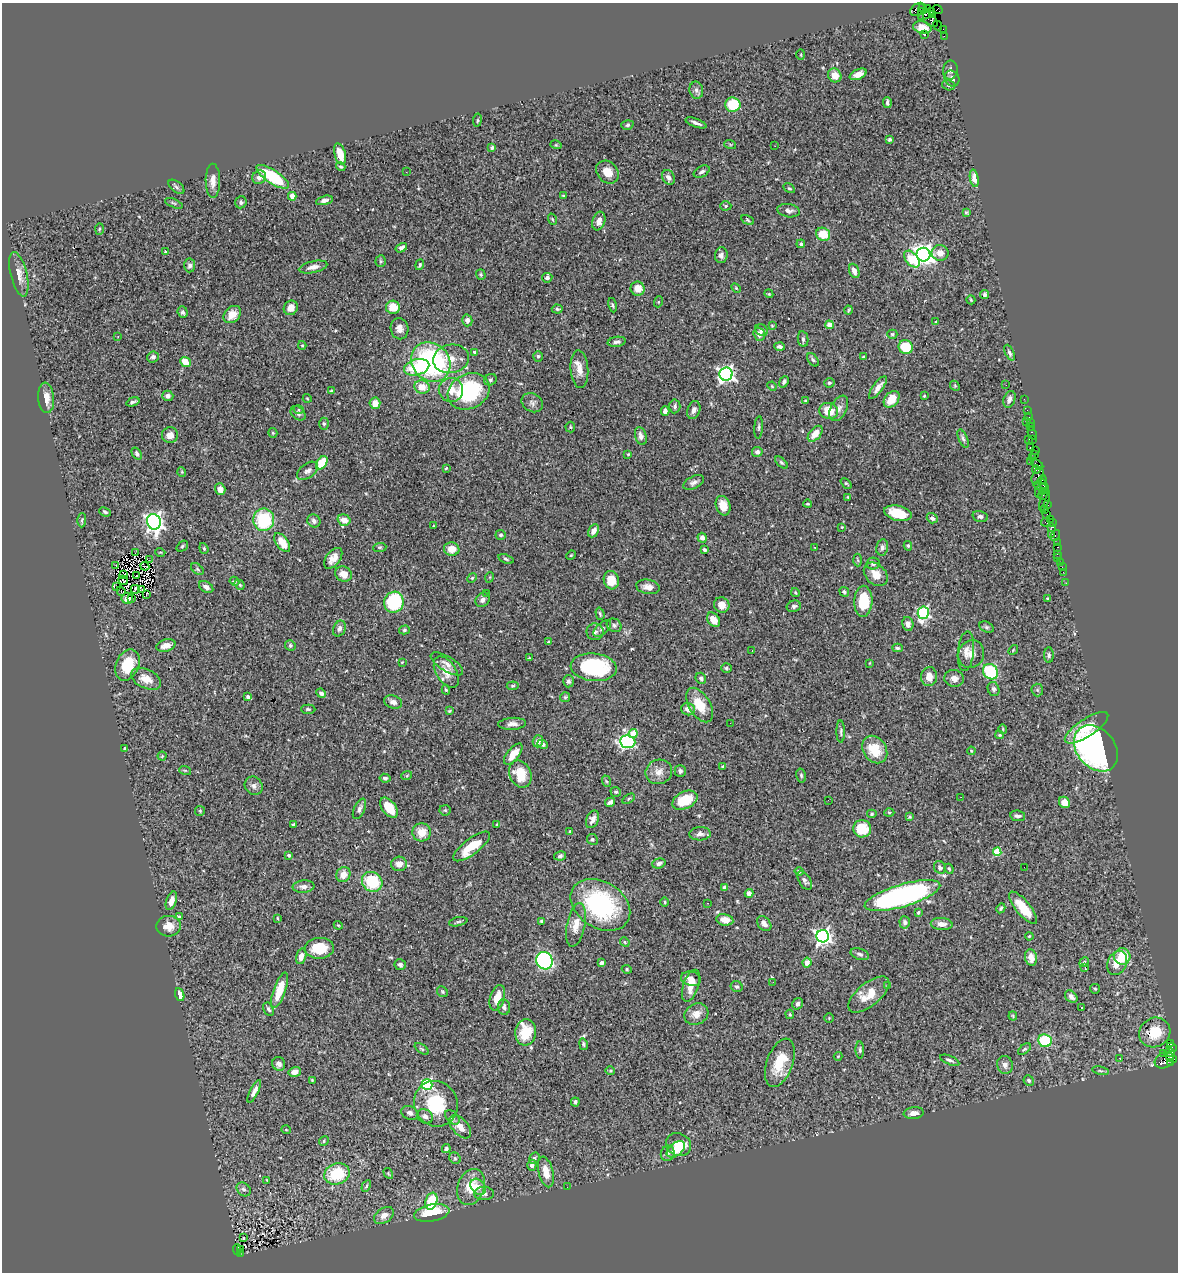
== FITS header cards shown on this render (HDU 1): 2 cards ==
NAXIS1  =                 1176
NAXIS2  =                 1270

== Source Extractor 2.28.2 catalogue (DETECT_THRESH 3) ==
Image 1176 x 1270 px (HDU 1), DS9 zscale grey, 1 PNG px = 1 image px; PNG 1180 x 1274 px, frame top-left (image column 1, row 1270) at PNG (2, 3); each listed source drawn as its Kron ellipse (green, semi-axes under 4 px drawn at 4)
Background 1.35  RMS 0.053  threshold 0.159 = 3 sigma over >= 5 px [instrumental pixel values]
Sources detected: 489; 2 with non-positive FLUX_AUTO (blend fragments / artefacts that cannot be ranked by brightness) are neither listed nor drawn; the other 487 listed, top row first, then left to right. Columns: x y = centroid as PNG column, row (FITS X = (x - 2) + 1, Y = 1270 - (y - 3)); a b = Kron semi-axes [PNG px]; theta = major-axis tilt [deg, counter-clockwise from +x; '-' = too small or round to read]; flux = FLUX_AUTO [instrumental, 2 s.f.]
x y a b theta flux
923 8 4 2 - 56
927 8 3 2 - 25
917 9 8 5 39 150
938 10 5 4 - 21
921 12 3 3 - 35
927 14 9 3 30 340
932 14 4 3 - 59
930 20 9 5 -44 470
937 26 5 2 - 37
922 27 9 6 -13 23
943 29 3 2 - 40
924 34 3 2 - 7.2
944 36 3 2 - 9.6
801 55 5 3 - 3.3
950 70 9 7 80 12
858 74 9 5 24 21
835 75 7 6 - 39
952 78 8 7 - 12
948 85 6 5 - 6.5
696 90 8 7 - 12
887 103 5 4 - 8.8
733 105 7 7 - 110
477 120 7 3 81 4.7
696 123 11 3 -20 11
627 125 6 4 17 5.9
889 140 3 3 - 6
730 144 6 4 -19 4.4
556 145 6 3 -16 3.8
775 146 2 2 - 13
492 148 4 3 - 4.8
340 154 11 5 -74 53
341 167 5 4 - 5.8
406 172 2 2 - 2.3
607 172 12 10 -46 49
702 172 8 5 28 12
259 177 7 6 - 17
273 177 19 7 -33 200
668 177 8 6 -63 13
974 178 9 4 -79 15
213 181 17 7 -90 30
176 187 9 5 -39 8.3
789 188 6 4 -28 4.6
292 196 4 4 - 47
563 196 3 3 - 4.4
324 200 8 4 14 11
241 202 6 5 - 8.7
174 203 9 3 -23 5.7
726 206 5 4 - 5.4
789 211 11 6 -9 15
966 212 4 3 - 4.4
552 219 6 3 -71 3.3
747 220 6 4 -29 4.9
599 221 9 6 71 25
99 229 6 4 88 4.1
823 234 7 6 - 66
801 244 4 4 - 6.7
401 248 6 4 32 11
165 252 4 2 - 2.6
940 253 8 8 - 28
721 255 8 6 85 12
923 255 7 6 - 2000
912 259 10 6 -48 97
381 261 5 5 - 5.1
190 265 7 5 86 9
420 265 5 4 - 5.6
313 267 14 5 12 23
854 271 7 5 -68 18
19 274 23 8 -76 36
481 274 5 4 - 5.2
547 278 5 4 - 9.1
736 288 5 3 - 3.6
638 289 7 7 - 37
769 294 4 3 - 3.1
985 294 4 4 - 6.6
971 300 4 2 - 3.9
658 302 5 3 - 3.2
613 305 7 3 -79 4.8
393 307 7 6 - 55
291 308 7 6 - 26
557 309 5 4 - 5.7
849 310 4 3 - 3.1
183 312 6 5 - 8.5
232 314 10 7 46 40
467 320 6 5 - 13
936 322 4 3 - 3.7
829 325 4 4 - 54
772 326 4 4 - 3.2
399 329 11 9 -79 22
762 330 6 5 - 11
759 334 7 5 -72 20
892 334 5 4 - 5
118 337 3 3 - 4.2
803 339 8 5 -80 8.1
617 342 9 5 9 9.9
302 345 4 4 - 3.4
779 347 5 4 - 10
906 347 7 7 - 97
475 352 4 3 - 8.4
1009 353 8 4 -66 8
538 356 5 4 - 5.4
153 357 6 5 - 11
864 357 4 3 - 4.3
451 359 18 14 10 63
813 360 7 5 -53 7.1
185 362 6 4 -39 53
431 362 21 18 -45 560
417 367 13 8 16 140
579 369 19 9 -85 35
726 374 6 6 - 1200
490 380 6 5 - 7.5
784 382 6 4 67 8.4
829 383 5 5 - 6.2
1006 385 2 2 - 1.7
772 386 5 4 - 3.5
955 386 5 4 - 4.5
422 387 8 6 -16 45
878 387 13 5 53 23
451 390 12 12 - 44
331 391 3 3 - 3.4
469 391 22 17 26 310
168 396 6 5 - 14
924 396 3 3 - 3.4
46 398 15 8 -85 41
307 398 4 3 - 2.6
892 399 9 6 49 57
1009 399 8 5 71 14
1024 399 2 2 - 22
805 401 4 2 - 2.4
133 402 7 3 20 7.2
375 403 5 5 - 30
532 403 11 9 -31 15
675 406 7 5 85 7.9
839 408 13 8 64 20
299 410 5 3 - 4.1
694 410 9 6 71 16
1027 410 2 2 - 34
665 411 5 4 - 13
829 411 9 8 - 62
298 413 8 6 -43 11
1029 417 3 2 - 36
1026 422 3 2 - 28
1030 422 3 2 - 43
324 424 6 4 -89 5.6
570 427 5 5 - 4.4
759 427 11 3 86 6.2
1031 427 3 3 - 41
273 433 5 4 - 4.1
1032 433 6 3 -70 77
815 434 9 5 49 35
170 435 8 8 - 25
641 436 9 5 -74 16
963 438 10 4 -66 8.6
1029 439 3 2 - 5
1033 439 3 2 - 36
1030 447 3 3 - 100
1036 450 3 3 - 8.1
757 452 5 5 - 9.9
137 454 7 4 -54 8.4
628 454 4 3 - 3.3
1035 455 3 2 - 48
1032 457 2 2 - 42
1031 461 2 2 - 3.9
322 463 7 5 55 74
781 463 8 4 -41 6
1037 464 6 3 -30 49
446 468 3 3 - 5.1
1036 470 4 3 - 120
308 471 12 7 36 14
182 472 5 3 - 3
1038 476 9 5 67 280
1042 480 5 4 - 150
694 482 11 6 27 13
846 483 6 4 -41 5
1040 486 7 3 -18 110
1044 486 7 3 -74 240
220 489 6 5 - 19
1042 491 3 3 - 150
1039 492 6 2 88 100
1043 495 5 3 - 98
848 497 3 3 - 2.9
1044 501 11 3 70 190
808 504 4 3 - 3.7
1048 505 4 3 - 99
723 506 10 7 -71 39
1045 510 2 2 - 24
105 512 6 4 -24 5.9
898 513 14 7 -14 88
1047 514 2 2 - 4.1
980 516 8 5 -15 8.5
932 518 5 5 - 11
1051 519 3 2 - 24
82 520 7 3 88 4.7
264 520 11 10 - 200
344 520 6 5 - 33
314 521 7 6 - 12
154 522 8 6 -74 1500
1045 522 4 2 - 65
1052 522 3 2 - 23
433 526 2 2 - 2.6
842 527 4 4 - 2.7
1052 527 4 2 - 68
594 531 7 5 63 21
1052 534 3 2 - 65
501 535 5 5 - 6.9
1055 536 6 3 57 53
702 538 5 4 - 18
282 542 11 6 -54 56
1057 542 3 2 - 12
182 546 6 4 40 5.7
908 546 5 4 - 5.4
380 547 7 4 5 5.2
882 547 8 6 78 11
1058 547 3 3 - 79
204 548 5 4 - 4.8
815 548 3 3 - 7.1
452 549 7 6 - 41
704 550 4 3 - 6
160 552 5 3 - 2.7
135 553 2 2 - 0.99
1057 554 3 2 - 14
571 555 5 4 - 3.5
333 558 12 7 52 29
1058 558 2 2 - 6.5
506 559 8 4 -19 6.3
149 560 3 2 - 7.3
858 560 6 4 -87 4.7
1061 563 3 3 - 56
873 564 7 6 - 11
116 565 4 2 - 15
145 566 4 2 - 4.3
1062 567 2 2 - 13
197 569 7 4 -37 5.7
1063 572 2 2 - 30
344 574 8 7 - 32
876 574 13 10 -45 38
124 575 3 2 - 2.5
137 576 4 2 - 3.1
490 577 5 3 - 3
472 578 5 4 - 4.2
123 580 5 2 - 2
611 580 9 7 -73 63
234 581 5 4 - 5.4
1066 583 2 2 - 7.4
239 585 6 3 -49 4.8
117 587 3 2 - 6.2
206 587 8 5 -32 15
648 587 12 7 -11 24
135 589 4 2 - 2.4
142 590 3 2 - 3.7
121 591 5 2 - 6.1
795 592 4 3 - 3.1
844 592 5 4 - 7.1
147 594 3 2 - 2
487 594 3 2 - 3.7
127 598 6 5 - 7.5
132 598 3 2 - 1.4
1047 598 4 3 - 3.2
482 600 8 6 54 14
863 601 15 9 87 110
394 602 10 9 - 250
722 605 8 7 - 28
794 606 7 5 19 8.3
923 613 6 5 - 530
600 614 6 3 -73 5.1
713 620 8 5 -57 39
908 624 7 5 -79 16
614 625 8 6 -28 9.6
986 627 7 5 -27 6.7
602 628 10 5 41 12
339 629 8 6 66 15
404 630 5 4 - 5.4
595 632 8 8 - 14
548 642 3 2 - 2.7
166 645 10 6 15 24
290 645 5 5 - 6.2
897 648 5 4 - 5.3
1013 650 5 4 - 3.5
752 651 2 2 - 1.6
966 651 20 8 84 27
971 654 14 12 63 30
1049 655 8 4 -90 7.3
529 658 4 2 - 2.9
402 662 3 3 - 3.1
869 663 3 2 - 2.4
447 664 18 7 -31 24
127 665 16 11 66 96
594 667 23 14 -5 310
726 668 5 4 - 5.3
446 672 17 10 -58 46
991 672 8 7 - 210
929 677 9 8 - 36
701 678 6 5 - 13
954 678 10 8 -12 21
146 679 16 9 -25 43
568 681 6 5 - 9.1
513 686 6 4 6 4.5
994 689 7 5 -69 11
446 690 5 3 - 5.2
1037 690 6 6 - 6.1
321 693 5 4 - 8.4
248 697 4 3 - 8.9
565 697 5 5 - 4.5
393 702 9 6 -18 16
700 705 19 10 -59 77
308 709 7 4 -2 5.7
688 709 7 6 - 26
449 711 4 4 - 3.9
730 723 2 2 - 1.7
512 724 14 6 4 18
1087 728 25 9 33 90
1003 729 5 3 - 2.7
841 731 11 3 -89 7
633 734 4 4 - 72
999 735 4 4 - 4.6
538 741 6 5 - 14
628 742 8 6 -6 530
543 744 5 4 - 8.6
125 748 4 3 - 4.5
1096 748 25 19 -50 1100
875 749 15 11 -56 84
971 751 4 3 - 3.8
513 754 12 6 51 41
162 756 4 4 - 3.6
723 766 4 4 - 4.3
185 770 6 3 -18 3.7
680 771 6 5 - 9.3
659 772 13 12 - 32
520 774 14 10 -67 86
407 775 5 3 - 3.4
801 775 7 5 -76 6.2
385 778 5 4 - 9.5
606 781 6 3 -71 4.4
254 786 9 8 - 15
616 792 5 4 - 5.8
961 797 2 2 - 2.1
628 799 7 4 32 5
685 800 13 8 26 100
828 800 2 2 - 1.6
610 802 5 4 - 12
1064 802 6 5 - 31
389 808 11 7 -51 78
359 809 11 5 66 11
445 810 5 5 - 5.1
200 811 5 5 - 4.1
889 812 5 3 - 3.9
872 814 5 4 - 5
1018 816 7 5 -10 13
910 817 4 4 - 3.4
593 819 9 6 66 21
294 824 4 3 - 5.4
497 825 3 2 - 4.5
862 829 9 8 - 95
422 832 9 9 - 45
570 832 3 3 - 4
700 834 11 6 3 16
592 839 6 5 - 6.1
471 846 22 7 38 90
997 852 4 4 - 120
289 855 3 3 - 9.2
560 856 6 4 12 8.2
659 863 7 5 16 13
399 864 8 7 - 29
940 867 6 5 - 12
1024 867 2 2 - 1.7
949 869 5 4 - 4.4
799 871 4 4 - 10
343 875 8 7 - 36
805 881 10 5 -60 9.7
372 882 11 9 -36 150
303 887 11 6 6 15
724 887 4 3 - 14
749 893 4 4 - 18
902 896 39 11 17 830
171 901 9 5 70 23
665 902 5 3 - 3.6
708 903 2 2 - 2
600 905 32 23 -32 430
1001 908 5 4 - 5.3
1023 908 20 7 -51 74
918 912 4 3 - 4.9
179 917 4 3 - 6.5
277 918 4 3 - 3.5
725 920 8 5 -10 32
542 921 4 3 - 5.9
458 922 9 4 11 6.5
905 922 6 5 - 11
764 924 8 6 -49 19
942 924 11 6 -5 23
338 925 4 3 - 3.3
576 925 22 9 79 43
168 926 12 10 5 38
823 936 6 6 - 1300
1029 936 4 3 - 3.3
625 942 5 4 - 4
319 948 14 10 2 94
860 954 9 5 -18 9.9
301 956 8 5 75 23
1122 956 8 8 - 100
1031 958 8 6 -74 34
544 961 9 8 - 550
807 962 5 4 - 23
1084 962 5 4 - 4.6
602 963 4 3 - 8.4
1117 963 12 9 66 37
400 965 5 5 - 9.1
1085 968 3 2 - 3.9
627 969 5 4 - 4.8
691 979 10 7 -10 24
773 982 2 2 - 4.1
691 986 17 7 71 50
888 986 4 3 - 4.7
737 987 6 5 - 7.3
1095 989 5 4 - 4.2
279 990 19 6 71 85
442 992 6 5 - 5.1
869 994 25 11 39 64
180 995 6 4 -68 39
1071 997 7 5 -45 15
497 998 13 7 72 47
797 1004 6 5 - 8.5
504 1007 8 6 -84 10
1082 1007 3 2 - 4.7
268 1009 7 4 -62 7.5
696 1014 12 10 26 29
790 1014 5 4 - 4
1013 1016 4 4 - 4.1
829 1018 5 4 - 3.6
526 1032 13 10 84 120
1155 1032 16 14 30 74
1045 1041 7 6 - 170
1171 1043 3 3 - 450
583 1044 6 3 -78 5.4
1172 1047 5 3 - 14
422 1049 8 4 -35 5.9
1024 1049 7 4 37 5.4
860 1050 8 4 -89 6.4
1163 1053 3 3 - 44
1169 1053 5 3 - 210
838 1056 4 4 - 3.2
1120 1058 2 2 - 3.1
1171 1058 6 4 -29 150
950 1060 10 4 -22 9.7
1164 1060 10 7 29 590
1171 1062 3 2 - 24
780 1063 25 13 70 100
279 1064 7 6 - 18
1005 1065 9 7 -73 18
610 1071 5 3 - 3.7
1100 1071 8 4 -10 6.3
295 1072 6 5 - 21
312 1080 3 2 - 2.9
1029 1081 5 4 - 5.7
427 1084 5 5 - 390
254 1091 12 4 64 17
575 1102 4 3 - 5.8
436 1104 23 21 -61 160
410 1113 9 6 -25 13
914 1113 10 6 6 21
425 1116 8 6 -31 15
452 1117 8 5 -46 8.8
460 1127 14 8 -49 31
286 1130 5 3 - 2.7
324 1141 5 4 - 4.7
678 1144 13 11 -29 98
446 1149 4 4 - 6.1
676 1149 10 6 38 35
668 1153 8 7 - 10
455 1158 6 5 - 6.2
534 1158 6 5 - 6.4
532 1165 5 4 - 13
546 1172 16 7 -76 43
388 1173 6 3 -59 3.6
337 1174 13 10 20 150
267 1180 4 3 - 2.9
366 1186 6 4 61 4.7
471 1187 19 13 71 83
478 1187 9 6 -50 19
567 1187 2 2 - 2.4
244 1189 8 6 -41 9.7
484 1194 10 6 -2 14
431 1201 8 5 71 110
432 1213 18 8 11 110
384 1215 11 7 35 24
243 1238 3 2 - 7
237 1250 5 3 - 62
240 1250 3 3 - 53
240 1254 3 2 - 13
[2 non-positive-flux detections neither listed nor drawn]